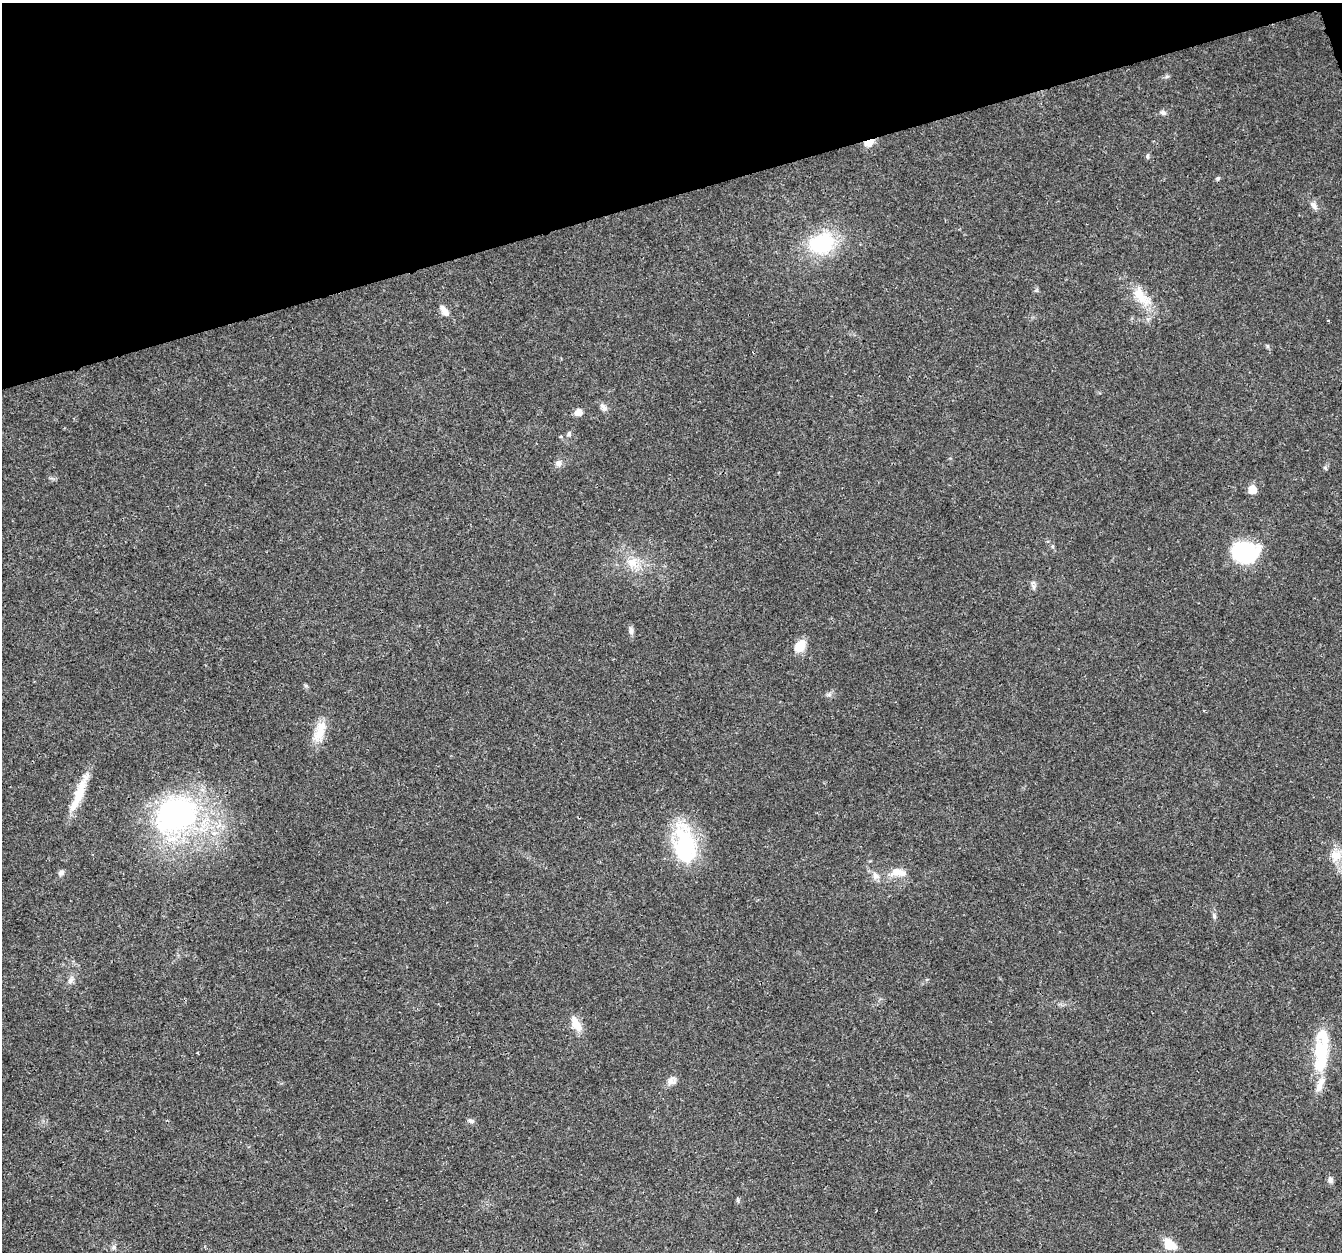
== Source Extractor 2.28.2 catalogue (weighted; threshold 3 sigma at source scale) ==
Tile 3 of 4 x 4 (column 3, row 1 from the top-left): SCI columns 2684-4023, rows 3868-5117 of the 5363 x 5184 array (HDU 1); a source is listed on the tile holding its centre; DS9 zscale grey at full resolution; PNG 1344 x 1254 px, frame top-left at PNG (2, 3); no overlay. Shown black and unused: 16% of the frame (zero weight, under 3 of 4 exposures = <1% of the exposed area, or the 3 px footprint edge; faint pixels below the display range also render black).
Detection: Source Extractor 2.28.2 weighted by HDU 2 'WHT'; one run over the whole footprint, this tile lists its part. Background 0.0269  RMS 0.002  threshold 0.0089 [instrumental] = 3 sigma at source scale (4.5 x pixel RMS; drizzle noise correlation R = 1.50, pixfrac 1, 0.0396/0.0396 arcsec/px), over >= 5 px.
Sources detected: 41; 2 inside a brighter listed object's ellipse — not listed separately; the other 39 listed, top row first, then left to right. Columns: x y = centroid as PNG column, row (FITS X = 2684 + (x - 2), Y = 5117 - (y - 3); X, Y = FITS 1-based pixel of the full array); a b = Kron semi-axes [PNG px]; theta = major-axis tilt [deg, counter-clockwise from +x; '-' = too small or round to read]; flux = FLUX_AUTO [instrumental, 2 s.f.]
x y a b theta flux
1163 112 8 6 -22 0.55
869 143 12 7 24 1.8
1148 155 8 4 88 0.31
1218 178 6 5 - 0.32
1314 205 11 7 -56 1
822 244 27 21 14 16
1141 296 35 15 -48 5.4
444 311 14 7 -55 1.5
1267 346 6 4 -71 0.27
603 407 14 6 -44 0.89
578 412 8 6 27 1.7
569 434 8 5 52 0.45
561 436 4 4 - 0.23
558 463 9 7 75 0.82
1252 489 6 6 - 3.8
1052 546 5 4 - 0.28
1244 552 20 15 -16 27
633 563 16 15 - 3.5
1033 587 9 4 -82 0.52
631 631 11 6 -85 0.67
800 646 17 11 53 2.7
1204 711 4 3 - 0.21
320 731 30 13 71 4
79 794 52 10 69 5.4
176 815 66 50 25 45
685 844 45 23 -81 18
1336 856 18 16 52 3.1
898 872 25 10 -6 2.7
61 873 8 6 48 0.65
875 875 11 8 -59 1.1
1214 916 9 5 -75 0.52
71 980 11 7 57 0.86
576 1024 22 10 -60 2.6
1321 1055 45 16 87 11
672 1081 12 10 42 1.2
471 1121 8 6 -20 0.54
1330 1179 8 6 -85 0.72
1170 1244 14 10 -34 3.4
114 1247 7 6 - 0.48
Overlapping masked pixels (flux is a lower limit): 1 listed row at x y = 869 143
Isophote crosses this tile's border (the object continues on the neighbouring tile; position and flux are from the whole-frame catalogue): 1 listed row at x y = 1336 856
Unlisted compact peaks at least as high as the median listed source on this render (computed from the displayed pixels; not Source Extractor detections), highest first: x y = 1167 76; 1325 468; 306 686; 829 695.